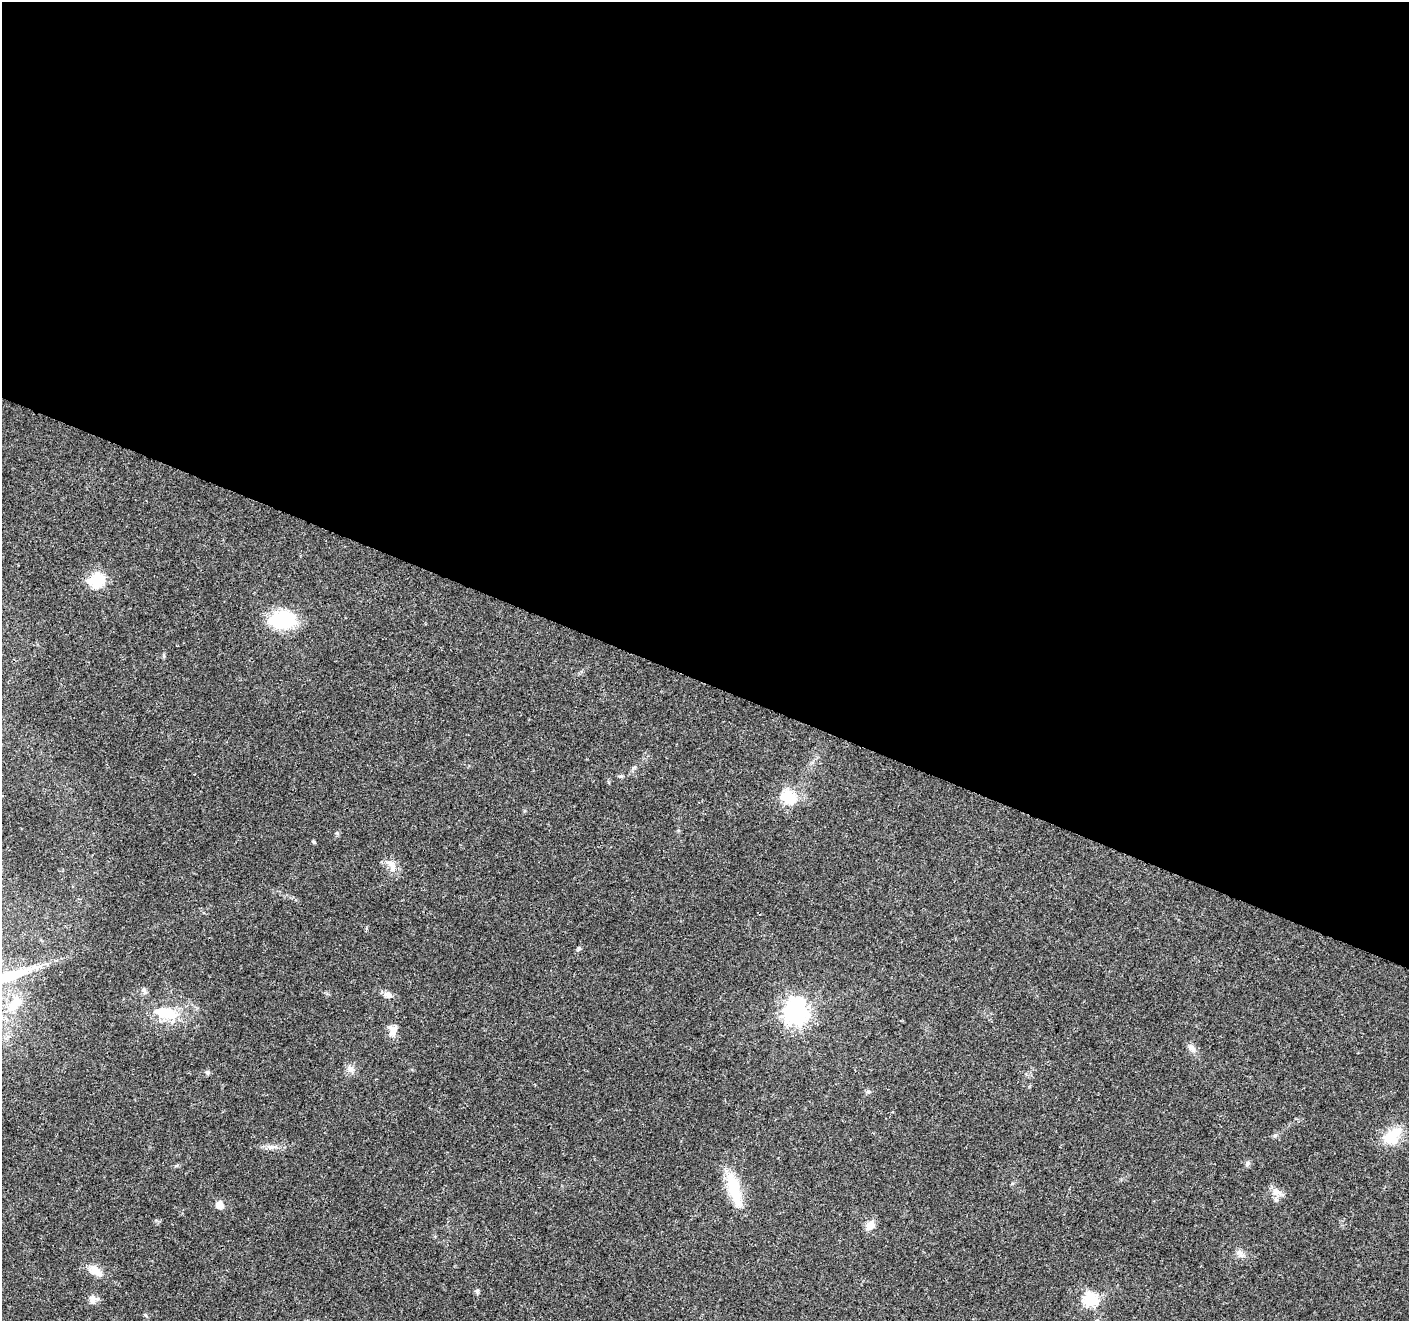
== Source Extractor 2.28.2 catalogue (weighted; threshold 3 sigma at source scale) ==
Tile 3 of 4 x 4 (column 3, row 1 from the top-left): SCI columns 2820-4226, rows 4168-5486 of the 5644 x 5762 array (HDU 1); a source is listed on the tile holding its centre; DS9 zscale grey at full resolution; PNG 1411 x 1323 px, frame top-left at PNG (2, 2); no overlay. Shown black and unused: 52% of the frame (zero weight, under 3 of 4 exposures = <1% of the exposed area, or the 3 px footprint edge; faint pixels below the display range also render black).
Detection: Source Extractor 2.28.2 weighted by HDU 2 'WHT'; one run over the whole footprint, this tile lists its part. Background 0.0255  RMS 0.0032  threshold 0.0142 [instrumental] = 3 sigma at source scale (4.5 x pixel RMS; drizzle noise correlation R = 1.50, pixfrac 1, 0.0396/0.0396 arcsec/px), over >= 5 px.
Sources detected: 31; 2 inside a brighter listed object's ellipse — not listed separately; the other 29 listed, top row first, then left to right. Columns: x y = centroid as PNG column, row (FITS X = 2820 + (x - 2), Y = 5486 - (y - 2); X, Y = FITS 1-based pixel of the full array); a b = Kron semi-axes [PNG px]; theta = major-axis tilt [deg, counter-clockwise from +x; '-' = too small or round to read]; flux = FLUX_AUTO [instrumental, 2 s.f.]
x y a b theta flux
97 580 21 16 13 9.1
282 620 25 16 6 22
164 656 6 4 72 0.41
620 776 6 4 0 0.46
788 797 7 6 - 31
391 864 18 10 -56 2.9
579 949 6 5 - 0.75
144 990 11 6 -74 0.93
388 995 9 8 - 1.7
15 1004 31 13 46 7.2
795 1011 9 8 - 260
166 1013 35 16 -9 11
393 1031 19 8 59 2.3
1192 1048 15 6 -44 1.5
351 1069 10 8 -61 1.8
207 1072 7 5 -72 0.6
868 1092 6 4 19 0.49
1392 1136 30 17 44 8
271 1147 15 5 -1 1.6
1247 1164 7 6 - 0.85
733 1187 41 14 -75 12
1277 1191 15 8 -28 2.2
219 1205 8 8 - 2.7
870 1225 14 10 56 2.5
1241 1254 12 6 -58 1.4
96 1271 21 10 -36 3.6
477 1291 7 5 5 0.59
93 1299 13 10 25 2.1
1090 1300 6 6 - 43
Unlisted compact peaks at least as high as the median listed source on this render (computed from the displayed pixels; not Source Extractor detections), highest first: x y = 314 842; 1275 1135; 337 833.